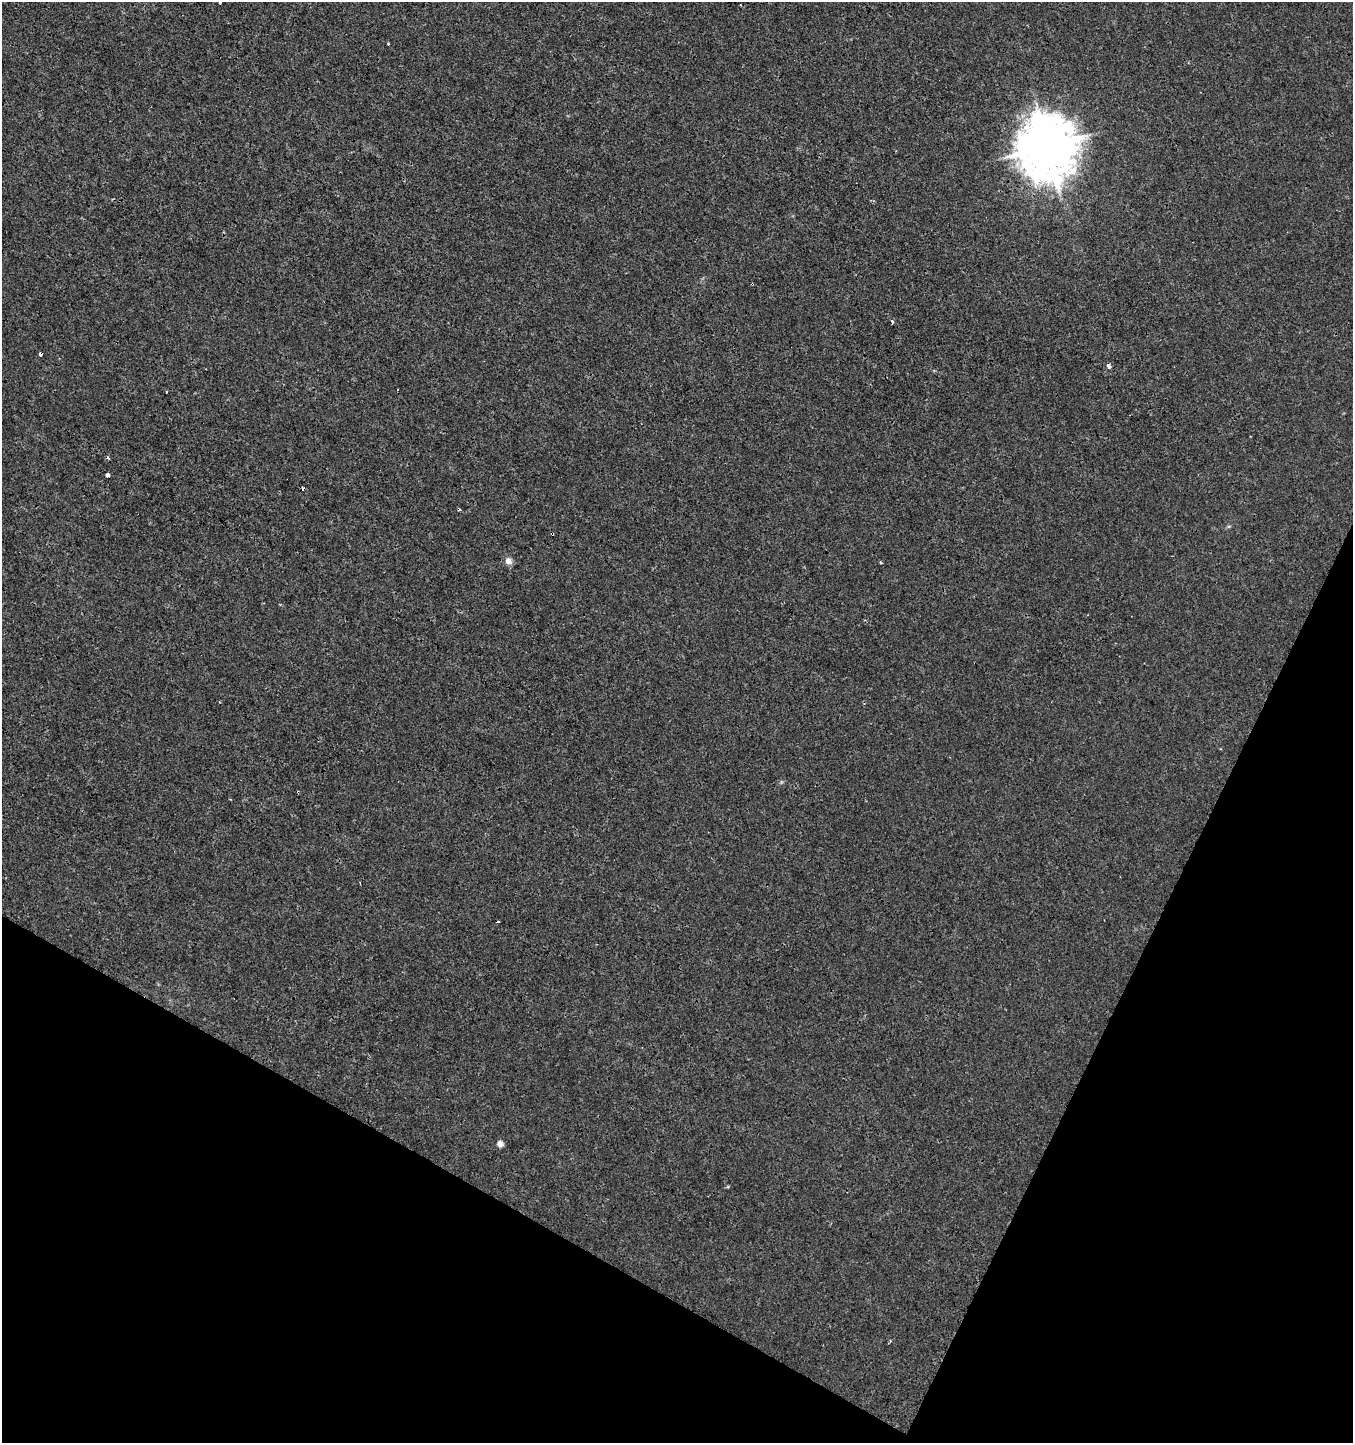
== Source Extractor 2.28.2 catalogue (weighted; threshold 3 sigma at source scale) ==
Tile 15 of 4 x 4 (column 3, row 4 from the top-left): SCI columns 2900-4250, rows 7-1447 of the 5865 x 5770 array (HDU 1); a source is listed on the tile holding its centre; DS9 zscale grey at full resolution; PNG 1355 x 1445 px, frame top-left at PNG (2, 2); no overlay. Shown black and unused: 23% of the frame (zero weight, under 3 of 4 exposures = <1% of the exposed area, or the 3 px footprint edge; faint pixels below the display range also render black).
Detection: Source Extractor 2.28.2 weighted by HDU 2 'WHT'; one run over the whole footprint, this tile lists its part. Background 2.56e-04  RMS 0.0013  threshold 0.00598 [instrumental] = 3 sigma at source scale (4.5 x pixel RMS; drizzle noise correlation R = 1.50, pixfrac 1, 0.0396/0.0396 arcsec/px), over >= 5 px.
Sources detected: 18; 5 cosmic-ray / hot-pixel residue — not listed; the other 13 listed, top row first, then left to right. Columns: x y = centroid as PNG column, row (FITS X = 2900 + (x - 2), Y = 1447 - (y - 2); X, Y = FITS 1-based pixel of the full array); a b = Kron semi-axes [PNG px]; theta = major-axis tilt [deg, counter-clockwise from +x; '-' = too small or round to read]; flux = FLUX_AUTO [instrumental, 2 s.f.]
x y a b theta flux
219 2 3 3 - 0.22
388 44 3 3 - 0.18
1047 147 18 16 -86 680
40 354 4 3 - 0.42
1109 366 5 3 - 0.76
167 392 3 3 - 0.23
108 475 4 4 - 0.76
1229 526 6 4 18 0.18
552 534 3 3 - 0.21
508 561 9 8 - 0.85
881 563 3 3 - 0.18
230 799 4 2 - 0.1
500 1144 5 4 - 1.4
Overlapping masked pixels (flux is a lower limit): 4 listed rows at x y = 1047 147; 40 354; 1109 366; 552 534
Isophote crosses this tile's border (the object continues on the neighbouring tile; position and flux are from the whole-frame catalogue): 1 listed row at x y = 219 2